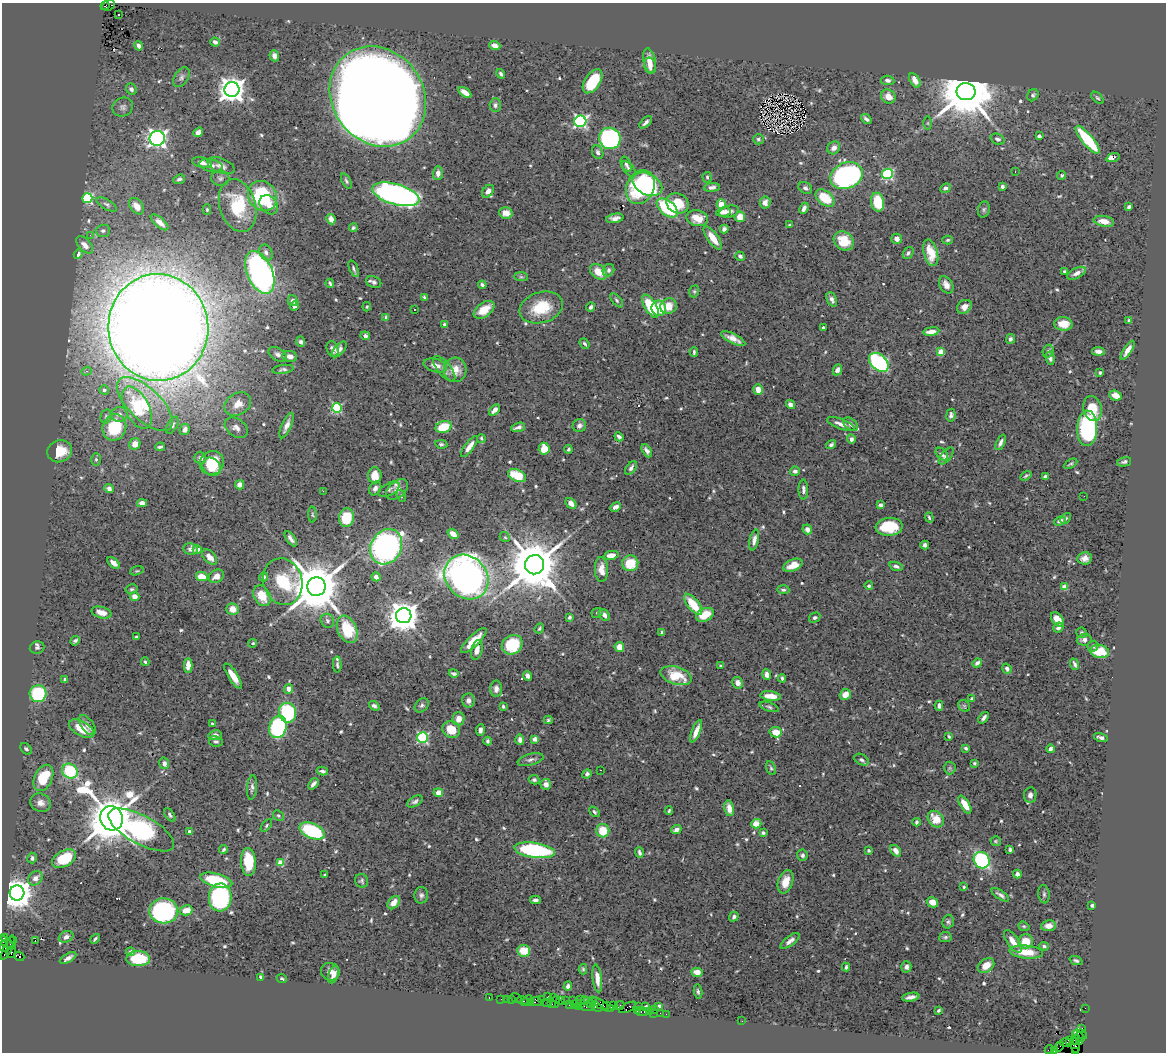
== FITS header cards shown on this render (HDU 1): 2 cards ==
NAXIS1  =                 1164
NAXIS2  =                 1050

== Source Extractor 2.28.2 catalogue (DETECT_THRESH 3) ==
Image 1164 x 1050 px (HDU 1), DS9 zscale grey, 1 PNG px = 1 image px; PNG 1168 x 1054 px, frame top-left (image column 1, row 1050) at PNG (2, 3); each listed source drawn as its Kron ellipse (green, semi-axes under 4 px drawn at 4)
Background 1.08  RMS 0.024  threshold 0.0731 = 3 sigma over >= 5 px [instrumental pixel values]
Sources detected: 625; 2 with non-positive FLUX_AUTO (blend fragments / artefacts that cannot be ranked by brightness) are neither listed nor drawn; of the other 623, the 500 brightest by FLUX_AUTO listed and drawn (123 fainter detections omitted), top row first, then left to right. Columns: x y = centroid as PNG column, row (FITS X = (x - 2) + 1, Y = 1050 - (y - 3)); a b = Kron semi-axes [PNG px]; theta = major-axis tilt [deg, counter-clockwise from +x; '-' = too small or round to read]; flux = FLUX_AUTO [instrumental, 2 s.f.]
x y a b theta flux
108 5 7 5 21 170
105 6 5 2 - 130
119 14 2 2 - 3.1
215 42 4 4 - 5.7
138 46 5 4 - 5.4
495 46 6 4 -21 11
274 56 6 5 - 7
649 61 12 6 -79 17
650 66 8 5 -76 12
501 74 5 3 - 3.6
181 77 11 7 57 5.6
888 80 7 4 -8 4.9
915 80 8 5 -59 13
593 81 13 7 55 76
131 89 6 5 - 5.3
232 90 7 7 - 1800
465 92 7 4 -37 18
966 92 9 8 - 13000
1033 95 6 5 - 3.7
888 96 8 6 -35 16
378 97 52 45 -53 9300
1097 98 7 4 -43 2.7
495 105 7 5 89 4.1
123 107 10 9 - 6.4
866 119 6 3 -41 4.2
580 121 6 6 - 320
646 122 7 3 44 5
928 123 6 4 90 2.2
198 132 5 4 - 8.5
1039 136 4 3 - 3.7
157 138 8 7 - 610
610 138 11 10 - 260
758 139 5 5 - 3.2
998 139 7 5 -20 5
1087 140 17 5 -50 100
834 148 7 6 - 8.6
598 152 7 5 -66 4.1
1113 158 7 4 18 19
202 162 10 5 -12 8.3
626 164 8 5 -65 4.1
211 165 11 6 -11 7.7
221 166 14 7 -21 8.4
629 169 9 5 -49 4.4
1015 171 3 2 - 2.3
438 173 7 5 89 8.8
887 174 5 5 - 170
1062 175 4 4 - 2.6
847 176 17 13 22 430
707 177 5 4 - 2.4
220 178 9 7 -7 4.9
179 179 6 4 19 4.2
346 181 8 4 -64 3.4
647 184 16 10 -27 190
1002 186 3 3 - 3.6
640 187 17 13 64 140
712 187 8 4 7 6.4
805 188 7 5 -35 4.7
945 188 5 4 - 4.9
488 191 7 5 49 9
396 194 24 10 -16 640
263 196 16 14 -51 140
87 198 5 5 - 170
825 198 11 6 -39 57
765 202 6 5 - 8.5
877 202 9 6 -79 48
678 203 11 9 -29 40
107 204 11 5 -29 4.6
721 204 5 4 - 40
238 205 27 18 -74 94
269 205 10 8 -49 13
137 206 9 6 -52 14
1129 207 4 3 - 3.9
667 208 12 7 -39 120
804 208 6 3 67 7.3
984 209 8 6 74 3.3
207 210 5 4 - 2.5
729 211 10 6 14 6.9
723 212 7 4 8 11
506 213 7 5 -16 15
740 217 5 5 - 19
615 218 9 4 11 8
697 218 11 8 -13 22
331 219 5 4 - 9.9
1104 221 10 5 -10 17
160 222 11 5 -41 11
790 225 4 3 - 2.5
353 228 4 4 - 2.7
724 229 4 4 - 5
103 231 7 6 - 4.1
90 235 2 2 - 3.7
713 238 14 5 -54 22
897 239 5 5 - 7.9
948 240 5 4 - 2.8
844 241 11 9 -37 30
85 245 10 6 -46 10
266 252 8 6 -63 7.2
908 253 6 4 54 3.6
931 253 13 7 -76 27
78 254 5 4 - 4.6
740 256 5 4 - 5.5
354 269 9 4 -67 3.6
608 270 6 5 - 3.9
1065 271 3 3 - 2.3
260 272 22 12 -67 490
599 272 9 6 -38 23
1076 273 10 5 27 8
521 277 7 4 -1 2.9
374 282 8 5 -21 5.1
330 283 4 3 - 3
482 285 4 3 - 3.8
946 285 9 6 -60 11
694 291 6 4 70 2.2
424 297 4 3 - 2.6
832 299 7 4 -67 6.6
617 300 8 4 -49 3.5
293 301 5 5 - 5
294 306 5 4 - 8.4
650 306 13 6 -60 56
668 306 8 7 - 24
367 307 5 4 - 2.2
591 307 4 3 - 3.9
964 307 8 6 38 11
541 308 22 15 17 54
659 308 7 7 - 43
414 310 3 2 - 3.2
484 310 12 7 36 21
386 317 4 3 - 3.3
1129 321 4 3 - 3.3
444 324 4 4 - 2.2
1063 324 9 7 -4 21
158 327 53 50 -85 6200
823 328 3 3 - 2.3
931 331 8 4 8 12
365 336 5 4 - 4.8
733 339 13 4 -26 12
1010 339 5 4 - 5.1
301 342 5 4 - 4.1
585 344 6 3 -50 2.8
333 349 8 5 -67 7.5
339 349 10 4 47 7
1128 350 11 4 57 11
1048 351 6 5 - 3.3
1098 351 6 4 -7 6.6
694 352 4 3 - 2.9
941 352 4 4 - 29
278 354 10 6 -32 6
290 356 7 5 -8 7.9
1050 358 6 4 -80 4.7
879 362 11 7 -41 220
435 365 12 6 -14 12
283 369 11 4 7 3.7
444 369 15 6 -51 8.9
455 370 12 11 - 21
837 370 6 4 65 6.1
86 371 5 4 - 2.8
1100 373 3 3 - 2.3
104 390 5 4 - 4.2
758 390 5 4 - 14
1115 395 6 5 - 16
145 404 35 16 -44 73
238 404 14 10 32 20
791 405 5 4 - 8.7
137 408 23 12 -63 51
337 408 5 5 - 140
1093 409 12 9 -76 35
494 410 6 4 45 9.1
119 414 8 7 - 7.2
951 415 6 4 80 4.6
106 416 7 5 75 3.4
841 424 15 5 -20 11
851 424 8 5 -37 6.2
172 425 9 5 61 3.8
287 426 14 5 67 9.6
579 426 7 6 - 5.5
114 427 13 11 66 70
444 427 8 5 18 49
518 427 7 3 17 5.4
236 428 13 8 -35 9.7
1087 428 18 10 87 280
185 430 5 4 - 7.6
619 437 5 4 - 4.2
481 438 4 3 - 2.6
851 439 4 4 - 5.1
1001 442 8 4 62 5.2
135 444 6 5 - 14
441 444 6 4 -9 2.5
831 444 5 4 - 3.7
160 447 5 3 - 3.3
469 447 13 4 53 11
544 449 6 5 - 29
569 449 4 3 - 3
60 451 12 10 23 39
647 451 7 4 -62 5.4
942 454 7 5 -47 4.8
946 456 10 5 51 5.3
200 458 6 6 - 5.1
96 459 6 5 - 3.3
1124 462 7 4 15 3.7
212 463 12 11 - 55
1071 464 7 3 29 2.3
212 467 10 8 -43 26
631 468 8 4 55 5
795 471 5 4 - 5.3
375 475 8 7 - 17
517 476 9 6 -24 39
1026 476 6 3 31 2.4
1045 476 3 3 - 3.2
240 485 4 4 - 8.8
109 488 4 4 - 7
375 488 7 5 56 6.4
389 489 12 6 28 5.7
397 489 13 8 40 10
803 489 10 5 -89 5.3
323 491 2 2 - 42
401 496 6 4 -70 2.6
1084 496 2 2 - 2.2
142 503 5 4 - 9.8
571 504 6 4 -49 7.8
881 505 4 4 - 4.2
615 507 6 4 28 5.9
312 515 8 4 -89 2.5
929 517 5 3 - 2.6
346 518 9 7 78 46
1066 518 6 4 47 2.7
1060 521 6 4 28 6.7
889 527 13 9 4 63
807 529 5 4 - 10
453 534 6 4 -38 17
505 537 5 4 - 2.3
291 539 9 4 -54 6.7
754 540 10 4 77 7.6
925 545 4 4 - 4.9
386 547 18 15 60 480
191 549 7 6 - 6.3
197 550 4 4 - 4.7
611 555 7 4 10 11
210 557 9 5 -46 12
1085 558 7 6 - 9.8
114 563 7 4 -39 9
630 563 8 8 - 38
535 565 10 9 - 11000
793 565 10 5 23 18
896 566 7 4 -17 4.4
601 569 12 6 -87 16
137 571 7 4 18 2.2
216 576 8 6 33 11
202 577 6 4 -13 30
263 577 4 3 - 4.3
376 577 4 4 - 7.9
466 577 24 20 -46 960
283 582 23 19 -73 130
869 586 4 3 - 2.9
316 587 9 9 - 11000
1064 587 4 4 - 31
132 589 6 4 14 3
783 590 6 4 -3 3.5
135 596 5 4 - 11
262 596 11 8 -62 29
693 604 13 5 -51 45
233 609 6 5 - 16
101 613 10 5 -14 14
597 613 6 4 24 2.6
604 615 7 4 -52 6.8
705 615 9 6 25 28
404 616 8 7 - 2900
569 617 4 3 - 3
815 618 6 4 31 3
1057 620 8 5 -52 18
327 621 7 6 - 4.6
539 628 5 3 - 2.4
1058 628 5 4 - 5.9
347 629 14 9 -66 57
662 633 4 3 - 2.6
1082 633 5 5 - 3.3
136 637 3 3 - 2.6
1084 640 7 5 9 7.1
75 641 5 3 - 3.7
474 641 17 5 44 27
253 643 4 3 - 2.2
512 645 11 9 33 70
1093 646 6 5 - 3.9
619 647 5 4 - 18
37 648 7 6 - 4.2
477 650 10 5 77 8.9
1100 651 9 6 -9 41
145 662 4 3 - 2.6
977 663 5 4 - 6.4
1075 664 6 3 -68 4.2
337 665 8 3 -90 2.6
188 666 7 4 88 16
721 666 4 3 - 2.8
1007 669 5 4 - 5
454 673 5 3 - 3.8
767 675 5 4 - 7.6
233 676 14 4 -58 17
528 676 5 4 - 6.2
676 676 16 8 -17 43
782 678 4 3 - 3
64 679 4 3 - 2.7
738 683 5 5 - 11
289 689 5 4 - 11
496 689 8 6 89 7.2
38 694 8 8 - 110
845 695 6 5 - 13
770 696 10 4 -6 18
972 698 3 3 - 2.4
468 700 7 6 - 7.7
422 705 8 6 44 4.3
374 706 6 4 -39 4.4
503 706 4 3 - 2.8
939 706 5 3 - 4.5
964 706 6 5 - 2.6
769 707 10 4 -18 3.5
287 713 10 8 -75 140
984 718 6 3 53 4.7
459 719 7 6 - 12
548 720 4 3 - 2.4
212 724 4 3 - 2.3
87 725 11 6 -55 7.3
278 727 11 8 72 210
81 729 14 7 -29 34
451 730 9 8 - 28
480 730 6 3 86 5.7
696 731 12 4 68 14
776 732 6 5 - 20
215 735 7 5 8 6.5
949 736 4 2 - 2.2
1101 737 7 4 -16 5.3
422 738 5 5 - 200
535 739 4 3 - 14
520 740 5 4 - 6.1
216 741 7 5 -11 3.3
488 741 4 3 - 3
966 748 3 3 - 2.9
26 749 7 4 -40 3.5
1050 749 4 3 - 5.1
531 760 13 6 15 5.8
861 760 7 5 -29 4.2
164 763 6 5 - 6.8
974 763 3 3 - 2.5
771 768 7 4 -67 2.7
950 768 6 6 - 2.8
601 770 3 2 - 4.3
70 771 8 7 - 100
322 771 5 3 - 4
587 774 5 4 - 4.5
43 778 14 9 65 60
534 780 5 4 - 3.7
313 784 6 3 49 5.6
546 784 5 5 - 10
252 787 12 5 84 5.2
438 793 4 4 - 14
1030 795 8 6 82 6.3
415 801 8 5 32 4.4
40 803 10 9 - 11
965 805 10 4 -58 21
729 808 8 5 -78 14
669 810 4 3 - 2.3
594 812 6 3 -46 3.1
170 815 7 4 -54 3.2
278 816 6 5 - 2.5
112 818 12 11 - 8700
936 819 9 7 -47 26
916 822 4 3 - 3.4
756 824 5 4 - 23
266 825 7 4 50 2.4
676 829 5 3 - 6
141 830 36 14 -28 300
189 831 3 3 - 2.4
312 831 13 7 -23 120
603 831 7 6 - 37
763 833 4 3 - 3
996 841 5 5 - 2.3
224 849 4 3 - 2.9
1010 849 4 3 - 3.4
535 850 20 7 -8 200
869 851 3 3 - 2.6
896 851 6 4 -53 9.4
639 853 5 3 - 4.1
802 855 6 5 - 4.2
32 858 5 4 - 4.2
64 859 13 8 29 63
982 860 9 7 -52 240
248 862 14 7 -87 44
280 863 4 4 - 44
1017 874 4 4 - 6.1
325 875 3 3 - 2.2
35 878 8 6 41 11
216 880 16 6 -15 87
362 881 7 6 - 3.4
785 882 12 7 72 19
964 887 3 3 - 2.4
17 893 7 7 - 3100
1044 894 9 5 -83 4.1
421 895 8 7 - 4.7
1000 895 10 3 -34 5
220 897 14 11 87 220
535 900 5 3 - 4.5
932 902 6 5 - 13
394 903 7 5 52 14
1092 905 4 3 - 3.1
186 910 6 5 - 16
164 911 14 12 3 280
734 917 5 4 - 4.6
948 922 7 5 74 3.5
1024 926 6 4 -19 2.2
1049 926 7 5 7 8.8
66 937 8 5 27 8
945 937 6 5 - 3
4 938 3 3 - 42
95 939 5 2 - 2.9
13 940 2 2 - 30
35 940 2 2 - 20
790 941 11 5 37 7.4
1013 941 13 5 -55 16
5 942 11 4 -28 110
1026 942 7 7 - 29
4 946 5 3 - 130
1044 946 5 4 - 3.1
8 948 13 4 65 280
524 951 6 6 - 33
11 952 6 3 72 260
131 952 4 4 - 4.7
1026 952 17 6 -4 31
20 956 5 3 - 370
68 958 9 4 30 7.4
138 959 12 7 -1 58
1076 961 7 4 -20 3.6
986 966 9 6 36 16
846 967 4 2 - 3
906 967 6 5 - 5.3
583 969 5 3 - 2.5
330 972 9 8 - 8.7
697 972 6 4 -10 13
333 975 9 5 70 9.8
261 977 4 3 - 5
597 978 14 4 -84 13
282 979 5 3 - 2.3
568 986 4 4 - 6.7
698 992 7 3 -81 3.2
548 996 3 3 - 110
554 997 4 2 - 68
911 997 9 3 10 6.7
489 998 3 2 - 17
516 998 6 3 -34 8.3
501 999 2 2 - 21
506 999 3 2 - 19
512 1000 3 3 - 40
527 1000 5 3 - 87
541 1000 2 2 - 28
581 1000 3 3 - 56
592 1000 2 2 - 21
524 1001 6 3 -24 41
537 1001 5 4 - 110
561 1001 3 2 - 2.8
565 1001 2 2 - 17
573 1001 3 2 - 24
585 1001 4 3 - 140
531 1002 3 3 - 80
556 1002 6 3 74 78
547 1003 3 2 - 35
580 1003 3 2 - 26
590 1003 2 2 - 35
552 1004 4 3 - 36
569 1005 3 3 - 57
574 1005 3 2 - 49
601 1005 11 4 -32 310
607 1005 3 2 - 110
614 1005 3 2 - 24
619 1005 5 3 - 76
578 1006 4 2 - 24
638 1006 3 2 - 39
659 1006 4 4 - 3.9
587 1007 7 3 -9 180
596 1007 6 3 -33 140
628 1007 9 4 27 120
646 1007 4 3 - 3.1
611 1008 4 2 - 40
1085 1008 2 2 - 11
655 1010 3 2 - 74
938 1010 4 3 - 2.6
638 1011 4 3 - 39
642 1012 6 3 6 96
649 1012 3 2 - 47
653 1013 2 2 - 38
660 1013 2 2 - 17
666 1014 2 2 - 25
742 1021 2 2 - 21
1081 1029 3 2 - 58
1082 1034 5 4 - 74
1079 1036 7 3 -40 100
1075 1039 5 3 - 120
1069 1040 4 2 - 96
1079 1041 3 2 - 23
1066 1043 6 4 0 160
1075 1045 8 5 -79 120
1059 1047 5 2 - 36
1049 1049 5 2 - 32
1054 1051 3 3 - 64
1076 1052 2 2 - 6.3
At the frame edge (FLAGS 8, measured only in part): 2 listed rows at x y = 1054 1051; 1076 1052
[123 fainter detections neither listed nor drawn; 2 non-positive-flux detections neither listed nor drawn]